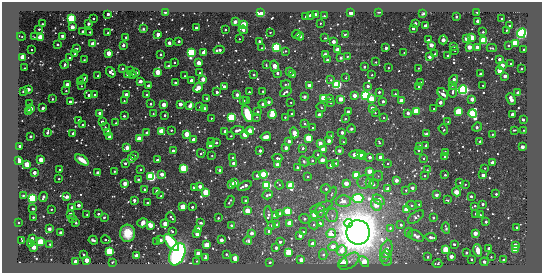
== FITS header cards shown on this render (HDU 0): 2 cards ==
NAXIS1  =                  540 / length of data axis 1
NAXIS2  =                  271 / length of data axis 2

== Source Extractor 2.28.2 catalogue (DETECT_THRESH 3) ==
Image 540 x 271 px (HDU 0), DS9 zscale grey, 1 PNG px = 1 image px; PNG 544 x 275 px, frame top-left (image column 1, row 271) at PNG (2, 2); each listed source drawn as its Kron ellipse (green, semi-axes under 4 px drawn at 4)
Background -36.6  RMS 210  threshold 633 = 3 sigma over >= 5 px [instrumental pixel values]
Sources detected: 550; of the 550, the 500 brightest by FLUX_AUTO listed and drawn (50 fainter detections omitted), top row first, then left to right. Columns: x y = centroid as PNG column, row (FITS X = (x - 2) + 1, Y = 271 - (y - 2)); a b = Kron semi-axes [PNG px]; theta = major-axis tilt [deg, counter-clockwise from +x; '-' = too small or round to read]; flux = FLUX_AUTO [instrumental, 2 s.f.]
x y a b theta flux
165 12 3 2 - 1.0e+05
261 12 3 3 - 1.2e+07
379 12 3 2 - 1.6e+04
477 12 3 2 - 2.4e+04
351 13 3 3 - 3.8e+05
108 14 3 3 - 1.1e+05
423 14 3 3 - 2.4e+04
310 15 3 3 - 3.7e+04
315 15 3 3 - 1.9e+05
305 16 3 2 - 2.3e+04
324 16 3 3 - 1.9e+04
456 17 3 3 - 4.2e+04
71 18 3 3 - 6.0e+06
93 18 3 3 - 2.8e+04
501 19 3 3 - 1.8e+04
478 21 3 3 - 3.0e+05
235 22 3 3 - 1.9e+05
320 23 2 2 - 1.3e+04
415 23 3 3 - 6.2e+04
42 24 3 2 - 1.3e+04
88 24 3 3 - 1.2e+05
243 24 3 3 - 1.5e+06
425 26 3 3 - 2.7e+05
509 26 3 3 - 4.9e+04
72 27 3 3 - 3.7e+05
196 28 3 3 - 7.3e+04
413 28 3 3 - 8.6e+04
39 29 3 3 - 2.7e+04
143 29 3 3 - 2.2e+04
225 30 3 2 - 2.3e+04
243 30 4 3 - 1.0e+05
507 30 3 2 - 1.5e+04
83 31 3 3 - 4.4e+04
90 32 3 3 - 1.8e+04
270 32 2 2 - 1.4e+04
483 32 3 3 - 2.4e+04
108 33 3 2 - 2.3e+04
521 33 5 4 - 8.5e+06
158 34 3 3 - 2.4e+05
296 34 5 2 - 4.6e+04
345 34 3 2 - 1.5e+04
21 36 4 2 - 1.6e+04
62 36 3 3 - 2.5e+04
300 36 4 4 - 1.2e+05
34 37 3 2 - 1.3e+04
40 37 3 3 - 1.0e+06
126 37 3 3 - 3.1e+04
325 38 3 3 - 1.5e+04
471 38 3 3 - 2.4e+06
239 39 2 2 - 1.2e+04
466 39 3 3 - 3.3e+05
428 40 3 3 - 3.6e+04
443 40 4 3 - 5.9e+04
484 40 3 3 - 4.7e+06
179 41 3 3 - 6.1e+04
259 41 3 3 - 6.9e+04
333 42 3 3 - 1.9e+05
169 43 4 3 - 2.1e+05
515 43 3 3 - 2.2e+06
93 44 3 3 - 7.8e+05
57 45 3 3 - 4.9e+04
123 45 3 3 - 1.1e+05
431 45 3 3 - 3.4e+05
454 46 3 2 - 1.2e+04
508 46 3 2 - 1.6e+04
276 47 3 3 - 1.0e+07
469 47 3 3 - 5.3e+05
477 47 3 3 - 3.7e+05
261 48 3 2 - 1.3e+04
386 48 3 3 - 8.7e+04
492 48 5 2 - 1.9e+04
76 49 3 3 - 3.1e+04
32 50 2 2 - 1.6e+04
219 50 5 3 - 8.1e+04
337 50 3 3 - 7.2e+05
455 50 3 2 - 1.6e+04
524 50 3 3 - 5.2e+04
285 51 3 2 - 1.9e+04
204 52 4 3 - 2.9e+05
109 53 3 3 - 9.0e+05
191 53 3 3 - 6.5e+06
404 53 3 2 - 1.6e+04
75 54 3 2 - 1.8e+04
435 54 3 2 - 2.5e+04
161 55 3 3 - 4.3e+04
325 55 3 3 - 6.3e+05
347 56 3 2 - 1.9e+04
448 56 4 3 - 3.3e+04
22 57 3 3 - 1.0e+06
429 57 3 3 - 1.6e+05
70 58 3 2 - 1.6e+04
341 58 3 3 - 2.8e+04
499 59 3 3 - 1.3e+05
84 60 3 2 - 1.2e+04
327 60 3 3 - 3.1e+04
174 62 3 2 - 1.5e+04
376 62 3 2 - 1.5e+04
198 63 3 3 - 4.7e+05
511 64 3 3 - 2.0e+04
65 65 4 3 - 4.8e+04
266 65 3 2 - 1.2e+04
502 65 3 3 - 4.7e+05
168 66 3 3 - 6.7e+04
274 66 6 3 -77 6.0e+05
364 67 3 3 - 4.7e+04
24 68 3 2 - 1.6e+04
388 68 3 2 - 1.2e+04
418 68 3 2 - 1.4e+04
123 69 3 3 - 3.7e+04
522 69 3 2 - 1.5e+04
130 70 3 3 - 1.4e+04
289 71 4 3 - 3.2e+04
499 71 3 3 - 6.7e+05
111 72 5 4 - 1.1e+05
158 72 3 3 - 1.2e+06
136 73 3 3 - 9.2e+04
200 73 3 2 - 1.5e+04
277 73 3 3 - 7.7e+04
128 74 3 3 - 1.9e+05
132 74 3 3 - 5.3e+04
480 74 3 3 - 1.1e+05
254 75 3 3 - 2.8e+04
292 75 3 3 - 7.4e+04
372 75 3 2 - 1.4e+04
98 76 3 2 - 2.3e+04
185 76 3 2 - 2.5e+04
505 76 3 3 - 1.9e+05
346 78 3 3 - 1.9e+04
83 79 5 3 - 1.1e+05
203 79 3 3 - 5.4e+05
191 80 4 3 - 1.4e+05
331 80 3 3 - 2.3e+04
454 80 5 3 - 1.9e+05
140 81 3 3 - 2.4e+05
80 82 3 3 - 4.4e+04
420 82 3 2 - 2.7e+04
175 83 3 3 - 3.7e+04
67 84 3 3 - 1.6e+05
286 84 5 3 - 3.1e+04
309 85 3 3 - 1.5e+05
337 85 3 3 - 7.4e+06
452 85 3 3 - 2.6e+04
483 85 3 2 - 1.3e+04
81 86 3 2 - 1.5e+04
149 86 3 3 - 1.9e+05
368 86 3 3 - 9.7e+04
224 87 3 3 - 1.5e+05
419 87 3 3 - 6.5e+04
198 88 5 3 - 6.1e+05
28 89 3 3 - 2.4e+05
463 90 4 4 - 5.8e+06
23 91 3 3 - 5.1e+04
66 91 3 2 - 2.0e+04
263 91 3 3 - 2.8e+04
453 91 6 3 82 5.5e+04
217 92 3 3 - 9.3e+04
249 92 3 3 - 2.8e+04
286 92 6 3 37 6.6e+04
379 92 3 3 - 4.5e+04
518 93 3 3 - 4.2e+05
395 94 3 3 - 2.2e+04
443 94 6 4 -51 9.5e+04
89 95 4 3 - 6.7e+04
95 95 3 3 - 4.1e+04
126 95 3 3 - 3.1e+05
147 95 3 3 - 4.5e+04
237 95 3 3 - 5.6e+04
354 95 3 3 - 3.1e+05
366 95 4 4 - 7.1e+06
304 97 3 3 - 1.2e+05
207 98 3 3 - 3.1e+04
324 98 3 3 - 2.6e+06
329 98 3 3 - 4.5e+04
52 99 3 2 - 2.7e+04
340 99 3 3 - 5.0e+05
371 99 4 3 - 9.7e+05
472 99 3 3 - 3.7e+05
511 99 6 3 -66 3.8e+05
124 101 3 3 - 1.3e+04
243 101 3 3 - 4.8e+04
247 101 3 3 - 2.9e+04
383 101 3 3 - 7.1e+04
401 101 3 3 - 1.1e+06
70 102 3 3 - 5.3e+04
268 102 3 3 - 1.1e+05
331 102 3 3 - 4.7e+04
440 102 3 3 - 1.5e+05
291 103 3 2 - 1.4e+04
30 104 3 2 - 1.4e+04
150 104 3 2 - 2.5e+04
180 104 3 3 - 3.4e+05
263 104 4 3 - 1.0e+05
164 105 3 3 - 4.9e+05
190 106 4 3 - 2.1e+05
200 107 3 3 - 2.0e+04
321 107 5 3 - 1.7e+04
43 108 3 3 - 9.7e+04
204 108 3 3 - 5.9e+04
372 108 3 3 - 3.2e+05
31 109 3 3 - 3.1e+05
434 109 2 2 - 1.3e+04
416 111 3 3 - 2.2e+06
29 112 3 3 - 4.9e+05
257 112 3 3 - 1.5e+04
348 112 3 3 - 1.3e+05
459 112 3 3 - 5.1e+06
100 113 3 3 - 2.0e+05
375 113 2 2 - 1.2e+04
408 113 3 3 - 1.5e+05
153 114 3 2 - 1.5e+04
247 114 8 4 -70 5.0e+05
292 114 3 3 - 3.7e+04
473 114 4 3 - 8.1e+06
512 114 3 3 - 1.3e+05
165 115 3 3 - 4.3e+04
272 115 4 3 - 1.7e+06
319 115 3 3 - 3.5e+05
124 116 3 3 - 3.4e+04
231 117 4 3 - 4.6e+06
257 117 3 3 - 1.3e+04
285 117 3 3 - 2.0e+04
211 118 3 3 - 1.4e+04
384 118 3 3 - 1.2e+04
345 119 3 3 - 2.3e+04
79 120 3 3 - 3.6e+04
523 120 3 3 - 5.8e+04
102 122 3 3 - 6.6e+04
448 122 4 2 - 1.8e+04
116 123 3 3 - 2.2e+04
82 124 3 2 - 1.4e+04
304 124 4 3 - 2.4e+04
105 127 3 3 - 1.5e+04
477 127 5 3 - 2.8e+04
312 128 3 2 - 1.6e+04
351 129 4 4 - 2.6e+04
443 129 5 3 - 1.7e+04
171 130 3 3 - 2.6e+04
238 130 6 3 11 6.6e+04
514 130 3 2 - 1.4e+04
524 130 2 2 - 1.4e+04
162 131 3 3 - 1.2e+06
225 131 3 3 - 7.6e+04
250 131 4 3 - 6.2e+05
108 132 3 3 - 2.7e+05
342 132 3 3 - 1.5e+05
47 133 4 3 - 6.5e+04
73 133 3 3 - 7.7e+04
147 133 3 3 - 2.0e+05
294 133 5 3 - 5.1e+05
186 134 3 3 - 9.6e+05
245 134 3 3 - 1.3e+06
426 134 3 3 - 9.9e+04
492 134 3 2 - 2.0e+04
30 136 3 3 - 7.6e+04
231 136 3 2 - 1.2e+04
331 136 4 4 - 1.5e+04
109 137 3 3 - 2.0e+05
266 137 5 3 - 9.2e+04
308 138 3 3 - 2.1e+06
139 139 3 3 - 9.1e+05
193 140 4 3 - 1.9e+05
289 141 3 3 - 1.3e+05
329 141 3 3 - 2.2e+05
480 141 3 3 - 5.5e+04
212 142 3 3 - 6.3e+04
343 142 2 2 - 1.2e+04
379 142 4 3 - 2.1e+04
216 143 3 3 - 4.9e+04
320 143 3 3 - 3.4e+05
210 145 3 3 - 2.2e+05
426 145 3 3 - 2.5e+04
20 146 3 3 - 8.4e+04
420 146 3 3 - 1.2e+05
522 147 3 3 - 4.5e+04
127 148 4 3 - 3.3e+05
286 148 3 3 - 2.5e+05
303 148 3 3 - 4.4e+04
324 149 4 3 - 3.9e+05
419 150 3 3 - 1.9e+04
173 151 3 3 - 1.2e+05
260 151 3 3 - 1.4e+05
339 151 3 3 - 3.7e+04
201 153 4 3 - 2.7e+04
445 153 3 3 - 1.5e+05
318 154 3 3 - 1.5e+04
360 154 3 3 - 2.9e+05
135 155 3 3 - 1.3e+04
358 155 8 3 0 6.9e+05
212 156 3 2 - 1.4e+04
363 157 3 3 - 3.5e+05
370 157 3 3 - 1.3e+05
380 157 3 3 - 2.9e+05
445 157 3 3 - 3.3e+04
131 158 3 3 - 1.5e+05
233 158 3 3 - 2.1e+04
277 158 5 3 - 3.5e+04
424 158 3 2 - 2.0e+04
41 160 3 3 - 5.5e+05
82 160 7 3 -33 1.9e+05
157 160 3 3 - 6.6e+04
312 160 3 3 - 3.3e+04
322 160 3 3 - 4.7e+05
18 161 3 3 - 2.5e+06
304 161 5 4 - 2.3e+04
125 163 3 3 - 5.3e+04
233 163 3 3 - 1.3e+05
336 163 3 3 - 2.2e+04
388 163 3 3 - 1.4e+04
492 163 3 3 - 2.8e+05
27 164 3 3 - 1.6e+06
277 165 3 3 - 4.9e+05
331 165 3 3 - 1.2e+05
297 167 3 3 - 3.9e+04
184 168 3 3 - 5.6e+06
485 168 3 3 - 1.3e+04
141 169 3 2 - 1.2e+04
60 170 3 3 - 2.5e+04
220 170 3 3 - 4.9e+04
427 170 3 3 - 1.4e+04
114 171 3 2 - 2.1e+04
369 171 3 3 - 4.5e+05
34 173 3 3 - 2.1e+05
98 173 3 3 - 2.9e+05
162 174 3 3 - 2.7e+05
257 175 3 3 - 8.8e+04
263 175 4 3 - 3.1e+06
356 175 3 3 - 3.4e+06
445 175 3 3 - 3.7e+04
483 175 3 3 - 1.6e+05
307 176 3 3 - 2.8e+04
378 176 5 5 - 2.1e+04
425 176 3 3 - 1.5e+04
151 177 3 3 - 1.0e+07
59 179 3 2 - 2.3e+04
138 179 3 3 - 2.1e+04
396 180 3 3 - 2.6e+05
364 182 7 6 - 5.1e+04
460 182 3 2 - 1.6e+04
125 183 4 3 - 3.5e+05
234 183 4 3 - 5.1e+05
346 183 3 3 - 4.5e+05
370 183 4 4 - 7.8e+04
374 184 5 4 - 4.2e+04
465 184 2 2 - 1.4e+04
231 185 3 3 - 5.3e+05
267 185 3 3 - 6.9e+06
279 185 4 4 - 1.6e+04
200 186 3 3 - 2.3e+05
245 186 7 3 25 1.4e+05
291 186 4 3 - 3.4e+06
194 187 3 3 - 1.5e+05
412 188 3 3 - 1.0e+05
145 189 3 3 - 6.3e+04
326 189 5 4 - 2.7e+04
388 189 3 3 - 3.2e+05
406 190 3 3 - 1.5e+04
157 192 3 3 - 5.1e+05
206 192 4 3 - 2.1e+06
456 192 4 4 - 7.0e+04
331 194 8 4 64 2.9e+04
496 194 3 3 - 3.5e+04
267 195 5 3 - 5.7e+04
436 195 3 3 - 1.3e+05
23 196 3 2 - 1.5e+04
161 196 3 2 - 1.6e+04
471 196 3 3 - 3.0e+04
43 197 5 3 - 1.0e+05
67 197 3 3 - 2.0e+05
32 198 3 3 - 6.9e+06
358 198 5 4 - 7.7e+06
134 200 3 3 - 8.7e+04
379 200 7 3 -36 4.0e+05
448 200 3 2 - 1.9e+04
246 201 3 3 - 1.4e+05
343 201 7 6 - 1.6e+05
230 202 6 3 61 3.4e+04
148 203 3 3 - 1.0e+05
419 204 3 3 - 1.8e+04
483 204 3 3 - 7.4e+04
78 205 3 3 - 1.6e+05
376 205 6 5 - 9.4e+05
412 205 5 4 - 2.5e+04
475 206 3 2 - 4.1e+04
71 207 3 3 - 4.8e+04
183 207 3 3 - 1.4e+06
192 207 3 3 - 5.8e+04
321 207 12 4 19 4.3e+04
33 209 3 3 - 5.0e+04
51 209 3 2 - 1.9e+04
406 210 3 3 - 1.2e+06
247 211 3 3 - 1.1e+06
288 211 3 3 - 3.4e+06
320 211 6 5 - 3.6e+04
279 213 3 3 - 4.3e+04
476 213 3 3 - 2.1e+04
70 214 3 3 - 1.7e+05
98 214 3 3 - 4.0e+04
269 214 8 3 -82 2.6e+04
314 214 3 3 - 6.5e+05
87 215 3 2 - 2.7e+04
332 215 7 6 - 5.6e+04
480 215 3 2 - 1.4e+04
275 216 3 3 - 1.1e+06
33 217 3 3 - 1.8e+04
104 217 3 3 - 3.3e+04
171 217 5 3 - 3.2e+04
416 217 9 5 35 4.7e+04
218 218 3 2 - 2.4e+04
433 218 3 3 - 4.3e+04
72 219 3 3 - 6.3e+04
304 219 5 4 - 2.3e+04
18 222 2 2 - 1.3e+04
486 222 3 3 - 5.6e+04
76 223 3 2 - 3.0e+04
143 223 5 4 - 1.2e+05
201 223 3 2 - 2.3e+04
290 223 3 3 - 1.4e+06
320 223 3 3 - 9.0e+04
349 223 4 4 - 8.2e+05
165 224 3 3 - 6.4e+05
150 225 3 3 - 6.6e+05
231 225 3 3 - 9.0e+04
272 225 4 4 - 2.5e+04
277 225 3 3 - 7.5e+04
314 225 5 4 - 3.3e+04
401 225 4 3 - 4.5e+04
517 227 3 3 - 3.3e+04
390 228 4 3 - 3.7e+04
446 228 5 3 - 2.6e+04
49 229 3 3 - 2.2e+05
198 229 3 3 - 4.8e+05
172 231 3 3 - 2.9e+04
269 231 3 3 - 8.5e+04
303 232 3 3 - 2.7e+04
358 232 12 11 - 4.3e+07
61 233 3 3 - 4.3e+05
127 233 8 7 - 2.2e+05
251 233 3 3 - 2.1e+05
409 233 5 4 - 1.9e+04
475 233 3 3 - 5.3e+05
197 234 3 3 - 3.5e+05
331 234 5 4 - 2.5e+06
300 236 3 3 - 2.2e+05
416 236 8 5 -30 5.3e+04
431 237 5 3 - 4.1e+04
32 238 3 3 - 1.5e+05
22 240 4 2 - 1.3e+04
93 240 4 3 - 2.7e+04
106 240 5 2 - 2.5e+04
161 240 4 3 - 5.4e+04
221 240 3 3 - 2.4e+05
248 241 4 4 - 2.6e+04
41 242 3 3 - 3.7e+06
157 242 3 2 - 3.6e+04
171 242 10 5 -51 1.4e+06
280 242 3 3 - 7.2e+04
30 243 3 3 - 2.4e+05
312 243 4 3 - 1.2e+05
50 244 3 2 - 1.6e+04
454 244 3 3 - 5.1e+04
207 245 3 3 - 1.5e+06
515 245 3 3 - 2.7e+05
34 247 3 3 - 5.0e+05
333 247 5 3 - 4.6e+05
276 248 3 3 - 1.0e+05
445 249 3 3 - 1.5e+06
489 249 3 3 - 1.8e+05
515 249 3 3 - 2.6e+06
478 250 6 4 -74 2.2e+05
109 251 3 3 - 3.6e+06
341 251 5 4 - 4.1e+05
386 251 11 6 76 1.3e+05
288 252 4 3 - 2.7e+06
198 253 3 3 - 5.6e+05
466 253 3 3 - 6.6e+04
83 254 3 3 - 2.3e+04
177 254 11 7 67 2.3e+06
226 254 3 2 - 2.9e+04
386 254 4 4 - 4.7e+04
323 255 5 4 - 4.0e+04
136 256 3 3 - 4.9e+05
451 256 3 3 - 3.0e+05
428 257 3 2 - 1.5e+04
491 257 3 3 - 1.6e+04
206 258 3 3 - 2.3e+05
235 258 3 3 - 8.1e+05
386 259 7 5 -69 3.5e+04
472 259 3 3 - 2.3e+04
87 260 3 3 - 6.0e+05
301 260 3 3 - 4.1e+05
503 260 3 3 - 2.5e+04
75 261 3 3 - 1.6e+05
197 261 2 2 - 1.2e+04
349 261 12 6 35 6.3e+04
364 261 6 4 -44 1.0e+06
112 262 3 2 - 1.3e+04
270 262 3 3 - 4.8e+04
484 262 4 3 - 1.1e+05
343 263 5 4 - 2.2e+05
437 264 5 3 - 2.7e+04
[50 fainter detections neither listed nor drawn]